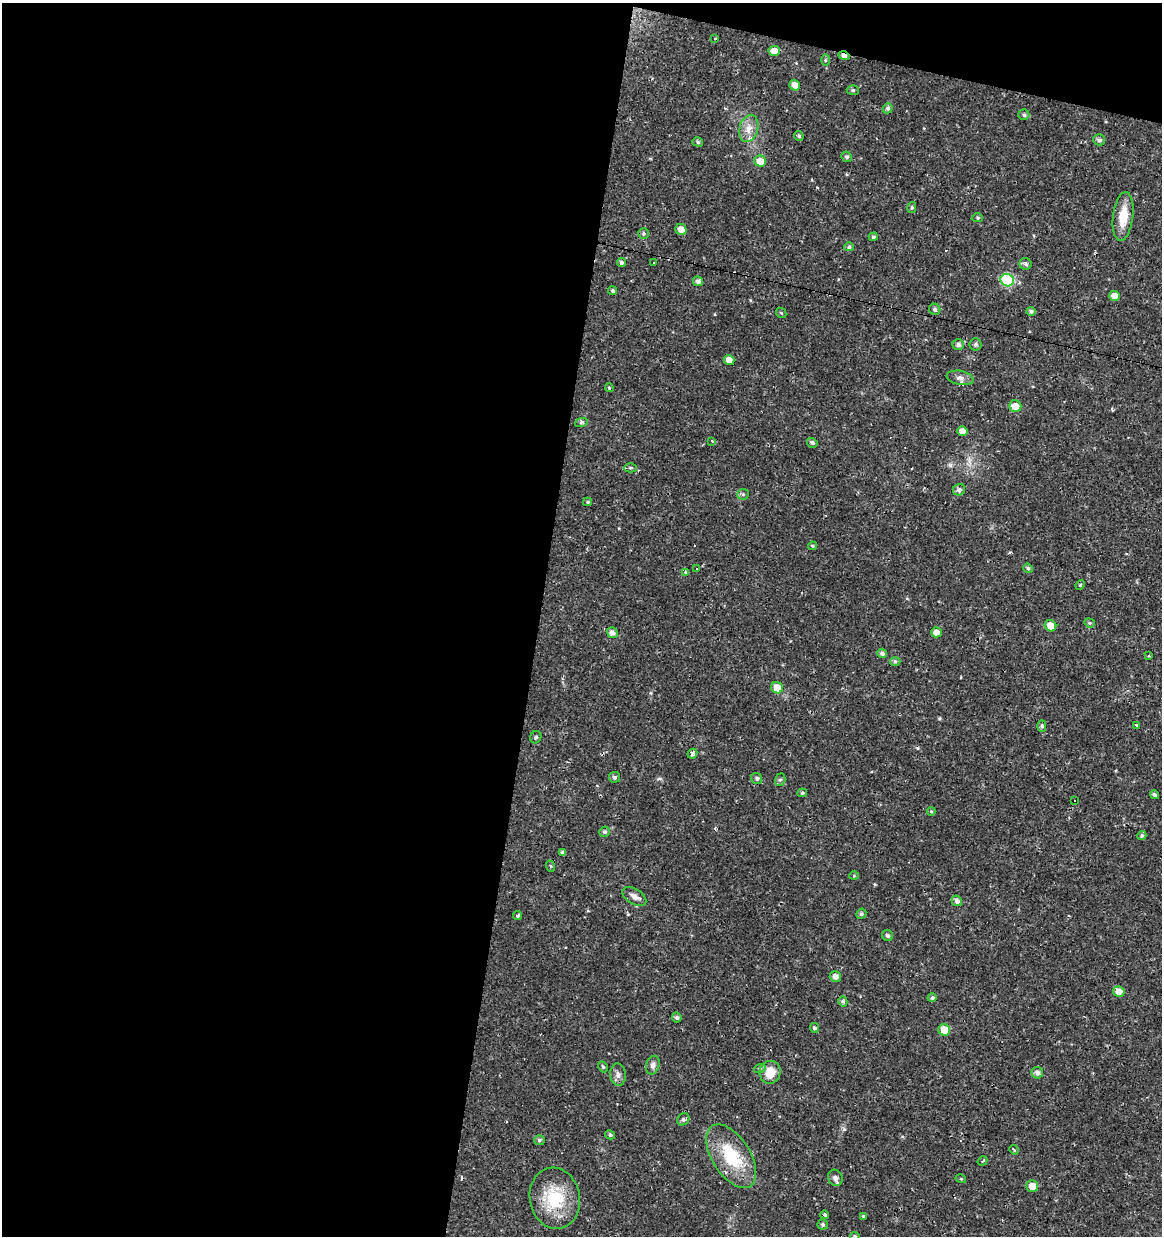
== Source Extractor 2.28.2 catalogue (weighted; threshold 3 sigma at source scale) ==
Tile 1 of 4 x 4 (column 1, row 1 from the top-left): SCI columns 221-1380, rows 3708-4941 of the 5142 x 4941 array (HDU 1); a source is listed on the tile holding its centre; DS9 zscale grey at full resolution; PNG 1164 x 1238 px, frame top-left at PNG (2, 3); each listed source drawn as its Kron ellipse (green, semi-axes under 4 px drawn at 4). Shown black and unused: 49% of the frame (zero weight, under 2 of 3 exposures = <1% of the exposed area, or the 3 px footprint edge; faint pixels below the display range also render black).
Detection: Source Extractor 2.28.2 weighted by HDU 2 'WHT'; one run over the whole footprint, this tile lists its part. Background 0.0224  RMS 0.0028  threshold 0.0127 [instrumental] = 3 sigma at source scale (4.5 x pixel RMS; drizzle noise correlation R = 1.50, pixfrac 1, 0.0396/0.0396 arcsec/px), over >= 5 px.
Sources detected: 117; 11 cosmic-ray / hot-pixel residue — neither listed nor drawn; the other 106 listed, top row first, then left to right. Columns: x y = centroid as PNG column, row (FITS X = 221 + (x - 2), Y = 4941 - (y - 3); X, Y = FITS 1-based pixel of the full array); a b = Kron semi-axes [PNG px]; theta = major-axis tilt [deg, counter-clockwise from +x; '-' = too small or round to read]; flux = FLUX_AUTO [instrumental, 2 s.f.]
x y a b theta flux
715 38 3 2 - 0.19
774 51 5 5 - 2.7
844 56 5 4 - 1.2
825 60 5 4 - 0.35
795 85 5 5 - 1.9
853 90 6 5 - 0.48
888 108 5 4 - 0.63
1024 115 5 5 - 0.5
749 128 14 9 74 2.7
799 136 5 4 - 0.48
1099 140 6 5 - 0.84
698 142 5 4 - 0.51
847 157 5 5 - 0.54
760 161 6 5 - 3.3
912 207 5 4 - 0.43
1123 216 24 10 83 5.7
978 218 5 4 - 0.4
681 229 5 5 - 2.2
644 233 5 5 - 0.5
873 237 5 4 - 0.46
849 247 5 4 - 0.54
621 263 4 4 - 0.62
654 263 3 3 - 1.1
1025 264 6 6 - 0.75
1007 280 7 6 - 22
698 281 5 5 - 0.99
613 291 4 4 - 0.49
1114 296 5 5 - 2
935 309 6 5 - 0.72
1031 311 5 4 - 0.61
781 313 6 4 -44 0.37
976 344 6 6 - 0.53
958 345 6 5 - 0.86
729 360 5 5 - 2
960 378 13 7 -11 1.2
609 388 4 3 - 0.36
1015 406 6 5 - 2.9
581 423 6 4 20 0.44
962 431 5 5 - 1.6
712 441 3 3 - 0.8
812 443 5 4 - 0.63
630 468 6 4 1 0.47
959 490 6 5 - 0.92
743 494 6 5 - 0.47
587 502 4 4 - 0.33
812 546 4 3 - 0.32
697 568 3 2 - 0.37
1028 568 5 4 - 0.5
686 572 3 3 - 0.79
1080 585 5 4 - 0.3
1089 623 5 4 - 0.42
1050 626 6 5 - 3.3
936 632 5 5 - 1.7
612 633 6 5 - 1.3
882 653 5 4 - 0.87
1149 656 3 3 - 0.39
895 662 5 4 - 0.53
777 688 6 5 - 3.5
1137 725 3 3 - 6.6
1042 726 5 4 - 0.61
536 737 6 5 - 0.66
692 754 5 4 - 2.6
614 777 5 5 - 0.75
757 778 6 5 - 0.65
780 780 6 5 - 0.59
802 793 5 3 - 0.39
1155 795 5 4 - 0.78
1075 800 3 3 - 1.4
931 811 4 4 - 0.34
604 832 5 5 - 0.6
1142 835 4 4 - 0.52
563 853 4 3 - 0.77
550 866 6 3 -69 0.3
854 876 5 3 - 0.28
634 897 13 7 -32 1.7
957 901 5 5 - 1.1
861 914 5 5 - 0.56
518 915 4 3 - 0.64
888 935 6 5 - 0.64
835 976 5 5 - 1.4
1119 992 6 5 - 2.2
932 998 4 4 - 0.6
843 1001 5 4 - 0.59
677 1017 5 4 - 0.71
814 1028 5 4 - 0.64
944 1030 6 5 - 4.6
653 1065 9 6 74 1.2
603 1067 6 4 -61 0.42
760 1068 6 4 18 0.43
770 1072 11 10 - 4.4
1037 1073 6 5 - 1
618 1075 11 8 -85 1.3
683 1119 6 5 - 0.58
610 1135 5 4 - 0.55
539 1140 5 5 - 0.64
1014 1150 5 3 - 0.47
731 1156 36 19 -58 14
983 1161 5 3 - 0.44
835 1178 8 7 - 1.3
961 1179 5 3 - 0.27
1032 1186 6 6 - 2.5
555 1198 31 25 -80 13
825 1215 4 3 - 0.68
863 1216 4 4 - 0.34
823 1224 5 5 - 0.52
855 1236 4 4 - 0.41
Overlapping masked pixels (flux is a lower limit): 2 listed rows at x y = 844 56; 731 1156
Isophote crosses this tile's border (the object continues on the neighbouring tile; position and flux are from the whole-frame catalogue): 1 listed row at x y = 855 1236